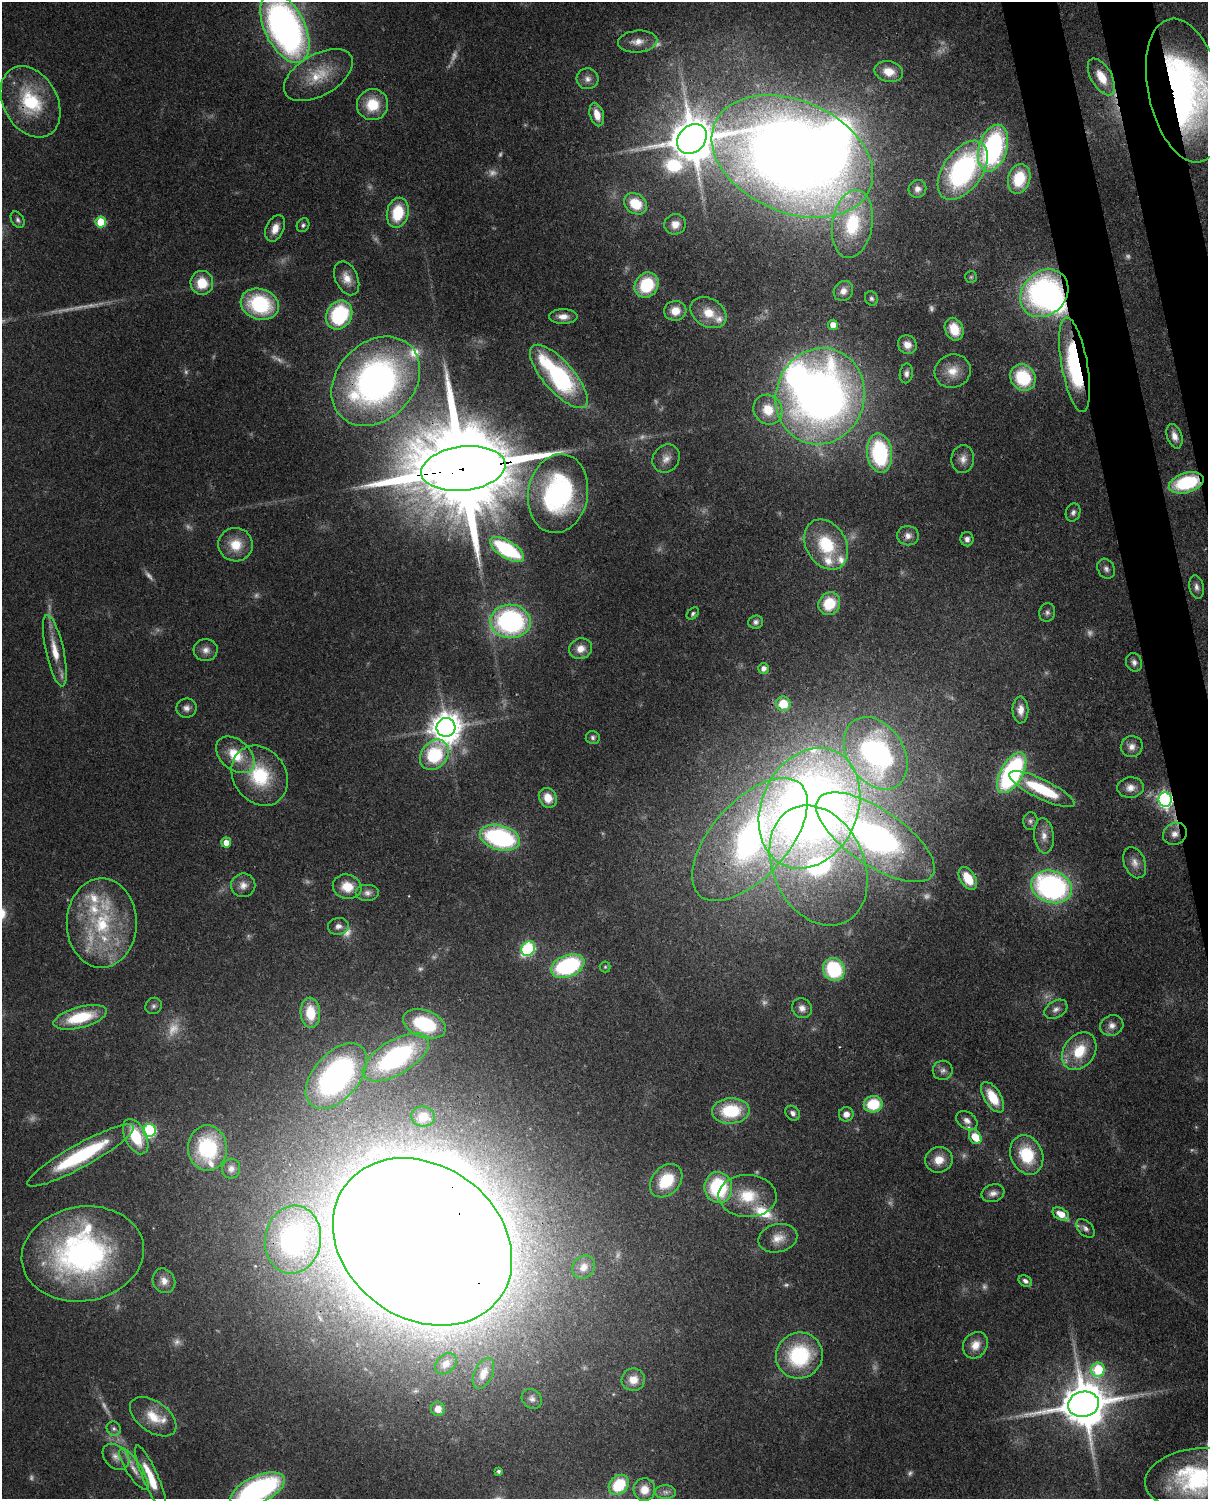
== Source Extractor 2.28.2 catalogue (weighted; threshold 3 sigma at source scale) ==
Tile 6 of 4 x 3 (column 2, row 2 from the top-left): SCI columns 1296-2501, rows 1652-3148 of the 5001 x 4912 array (HDU 1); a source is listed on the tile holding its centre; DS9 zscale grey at full resolution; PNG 1210 x 1501 px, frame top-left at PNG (2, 2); each listed source drawn as its Kron ellipse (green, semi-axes under 4 px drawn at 4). Shown black and unused: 4% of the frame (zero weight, under 3 of 4 exposures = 7% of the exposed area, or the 3 px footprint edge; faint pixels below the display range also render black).
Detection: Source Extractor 2.28.2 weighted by HDU 2 'WHT'; one run over the whole footprint, this tile lists its part. Background 0.114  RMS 0.0043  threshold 0.0195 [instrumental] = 3 sigma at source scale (4.5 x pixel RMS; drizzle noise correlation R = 1.50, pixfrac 1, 0.05/0.05 arcsec/px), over >= 5 px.
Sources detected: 233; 44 too faint to see at this stretch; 6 inside a brighter object's white glare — neither listed nor drawn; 16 inside a brighter listed object's ellipse — not listed separately; the other 167 listed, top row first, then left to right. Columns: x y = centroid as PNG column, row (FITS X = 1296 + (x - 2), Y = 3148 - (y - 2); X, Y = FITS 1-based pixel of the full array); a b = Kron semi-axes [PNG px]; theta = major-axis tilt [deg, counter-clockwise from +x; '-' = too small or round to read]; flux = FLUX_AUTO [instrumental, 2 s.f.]
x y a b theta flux
285 28 38 20 -64 230
638 42 20 11 5 5.5
889 72 14 10 -14 6.9
318 75 38 20 30 18
1101 77 20 10 -60 11
587 79 11 10 - 2.9
1185 91 73 37 -78 180
31 102 38 27 -61 32
373 105 16 15 - 14
597 115 12 7 -74 5.8
692 139 16 13 45 2100
993 148 24 14 73 85
792 156 84 56 -23 890
963 170 33 19 55 87
1019 179 15 11 74 19
917 189 9 8 - 2.5
635 204 12 10 -35 13
398 213 15 10 77 19
18 220 9 6 -58 1.3
101 222 5 5 - 18
675 224 11 10 - 5.2
852 224 34 20 81 35
303 225 7 6 - 1.2
275 228 14 9 65 5
971 277 6 6 - 0.77
347 278 18 11 -66 5.8
202 283 12 11 - 12
647 285 13 11 53 23
843 291 10 9 - 3.3
1044 293 26 21 45 120
871 298 7 6 - 1.2
260 304 19 15 -19 39
675 311 11 10 - 6.3
709 313 19 14 -30 8.7
339 315 15 12 59 47
563 316 14 7 -1 3.8
833 325 5 5 - 5.6
954 329 12 9 -67 10
907 345 10 9 - 4.3
1074 365 48 13 -80 65
953 371 18 16 20 7.9
906 373 10 6 82 1.9
559 376 40 15 -49 74
1023 378 14 12 -56 27
376 381 50 38 46 190
820 396 48 44 73 370
768 410 15 14 - 11
1174 436 12 7 -73 3.7
880 453 19 12 -84 49
666 458 15 12 51 4.3
963 459 14 11 83 3.7
463 469 42 22 7 14000
1186 483 18 10 16 35
558 493 40 30 80 84
1073 512 9 7 73 1.7
908 536 11 9 -8 2.8
967 539 7 6 - 1.8
236 545 17 16 - 11
826 545 27 20 -58 24
507 549 19 8 -32 41
1106 569 10 8 -62 2.1
1197 587 12 7 -80 2.2
829 604 12 10 53 16
1047 612 9 8 - 1.7
693 613 7 5 44 1.1
510 621 20 17 -1 90
756 622 7 6 - 1.6
580 649 11 10 - 4.8
206 650 12 11 - 3.5
55 651 36 9 -78 10
1134 662 9 8 - 2.2
763 668 5 5 - 2.6
783 704 7 7 - 11
186 708 10 9 - 2.6
1020 710 13 8 -89 4.1
446 727 9 9 - 830
593 737 7 6 - 1.3
1132 746 11 10 - 3.4
876 753 39 28 -57 120
235 755 22 15 -41 15
434 755 16 13 50 32
1012 773 22 11 60 83
260 776 32 26 -55 30
1130 787 13 10 4 4.1
1042 789 36 9 -26 28
548 798 10 8 -64 6.5
1165 800 7 6 - 140
810 808 62 48 65 490
1030 821 9 7 81 1.6
1175 834 12 10 34 4
1044 836 17 9 -83 4.6
875 837 69 28 -34 210
500 838 20 12 -16 75
750 839 75 38 48 190
226 843 5 5 - 5.5
1135 863 16 10 -68 3.8
819 865 63 45 -65 80
968 878 12 7 -58 12
243 885 12 11 - 3.8
347 887 14 12 -13 9.2
1052 887 21 16 -18 110
367 893 12 8 0 2.4
102 923 44 35 90 49
338 926 10 8 8 2.6
528 949 8 6 50 54
568 966 17 11 21 56
605 967 5 5 - 0.68
834 969 12 10 -60 33
154 1006 9 7 43 1.5
802 1008 10 9 - 2.8
1056 1009 12 8 31 2.6
310 1013 15 9 -86 13
80 1017 27 10 15 23
424 1024 22 13 -20 36
1112 1025 12 10 22 3.2
1079 1051 20 15 54 16
396 1057 37 17 31 86
943 1070 10 9 - 2.2
336 1076 38 23 49 130
993 1097 17 8 -58 13
873 1104 9 8 - 18
731 1111 19 13 4 24
793 1113 8 6 -45 2
846 1114 7 7 - 3
423 1117 12 10 -9 6.7
967 1120 11 8 -35 2.6
149 1130 6 6 - 62
136 1137 19 10 -63 19
975 1137 8 5 -59 11
207 1148 23 19 -86 39
81 1155 60 11 29 49
1027 1155 20 16 -66 22
939 1160 14 12 16 6.8
231 1169 10 9 - 2.4
666 1181 18 14 48 19
718 1188 15 14 - 40
993 1193 11 9 18 2.8
748 1196 29 21 -2 18
1061 1214 9 5 -31 6.3
1085 1228 11 7 -45 2
778 1238 20 14 13 6.6
293 1240 34 28 81 92
422 1242 96 76 -36 4100
83 1254 61 47 10 140
583 1267 12 10 46 3.7
164 1281 12 11 - 4.1
1025 1281 7 5 -30 1.7
975 1345 14 11 56 6
799 1355 23 23 - 39
446 1364 12 9 45 3.6
1098 1370 7 6 - 32
483 1373 16 9 65 4.7
633 1380 11 11 - 5.5
532 1399 11 9 -43 2.4
1083 1404 15 12 9 2400
438 1409 7 7 - 4.6
153 1417 26 15 -35 11
114 1429 7 6 - 1.5
116 1457 15 11 -43 4.3
134 1469 24 7 -57 5.5
499 1471 4 4 - 1.1
151 1478 35 7 -67 13
1198 1478 53 30 6 68
619 1485 11 9 45 19
258 1490 29 13 24 100
644 1490 11 11 - 5.8
665 1492 10 7 -1 1.9
Overlapping masked pixels (flux is a lower limit): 17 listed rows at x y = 1101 77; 1185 91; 31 102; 692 139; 792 156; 1044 293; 1074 365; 376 381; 463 469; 1186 483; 1012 773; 1165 800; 810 808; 1175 834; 875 837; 293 1240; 422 1242
Isophote crosses this tile's border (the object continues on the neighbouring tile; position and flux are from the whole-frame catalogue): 5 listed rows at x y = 285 28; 1185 91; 792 156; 1198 1478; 258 1490